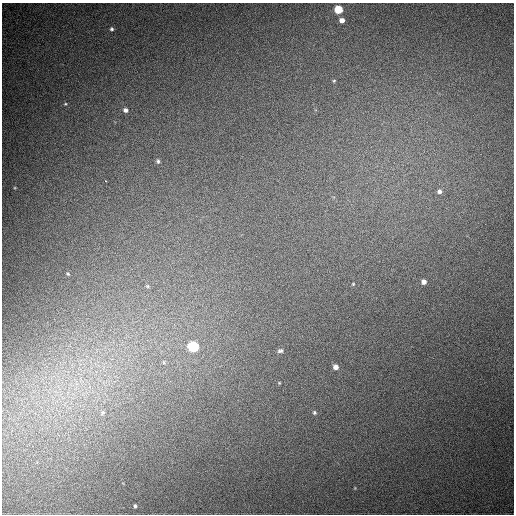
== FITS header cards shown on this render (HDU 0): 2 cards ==
NAXIS1  =                  512
NAXIS2  =                  512

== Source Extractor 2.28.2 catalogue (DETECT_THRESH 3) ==
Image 512 x 512 px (HDU 0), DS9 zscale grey, 1 PNG px = 1 image px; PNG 516 x 516 px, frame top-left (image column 1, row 512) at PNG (2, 3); no overlay
Background 669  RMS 19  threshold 56.5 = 3 sigma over >= 5 px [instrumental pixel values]
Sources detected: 21; all 21 listed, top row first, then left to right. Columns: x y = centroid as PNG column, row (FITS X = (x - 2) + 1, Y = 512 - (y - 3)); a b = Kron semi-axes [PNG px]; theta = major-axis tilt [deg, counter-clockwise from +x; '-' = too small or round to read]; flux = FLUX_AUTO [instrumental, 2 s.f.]
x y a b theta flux
338 9 5 5 - 43000
342 20 6 6 - 8200
112 29 5 5 - 2400
334 81 4 3 - 1400
65 104 4 4 - 1500
125 110 6 5 - 4400
158 161 6 5 - 2600
105 181 3 2 - 4400
439 191 7 7 - 4600
68 274 5 4 - 1400
424 282 5 5 - 6400
353 284 4 3 - 1000
147 286 5 5 - 1800
193 346 6 6 - 130000
280 351 6 5 - 2600
164 362 6 4 -89 2000
335 367 5 5 - 7200
279 383 4 3 - 890
314 412 6 5 - 2200
102 413 6 5 - 2700
135 506 4 3 - 2000